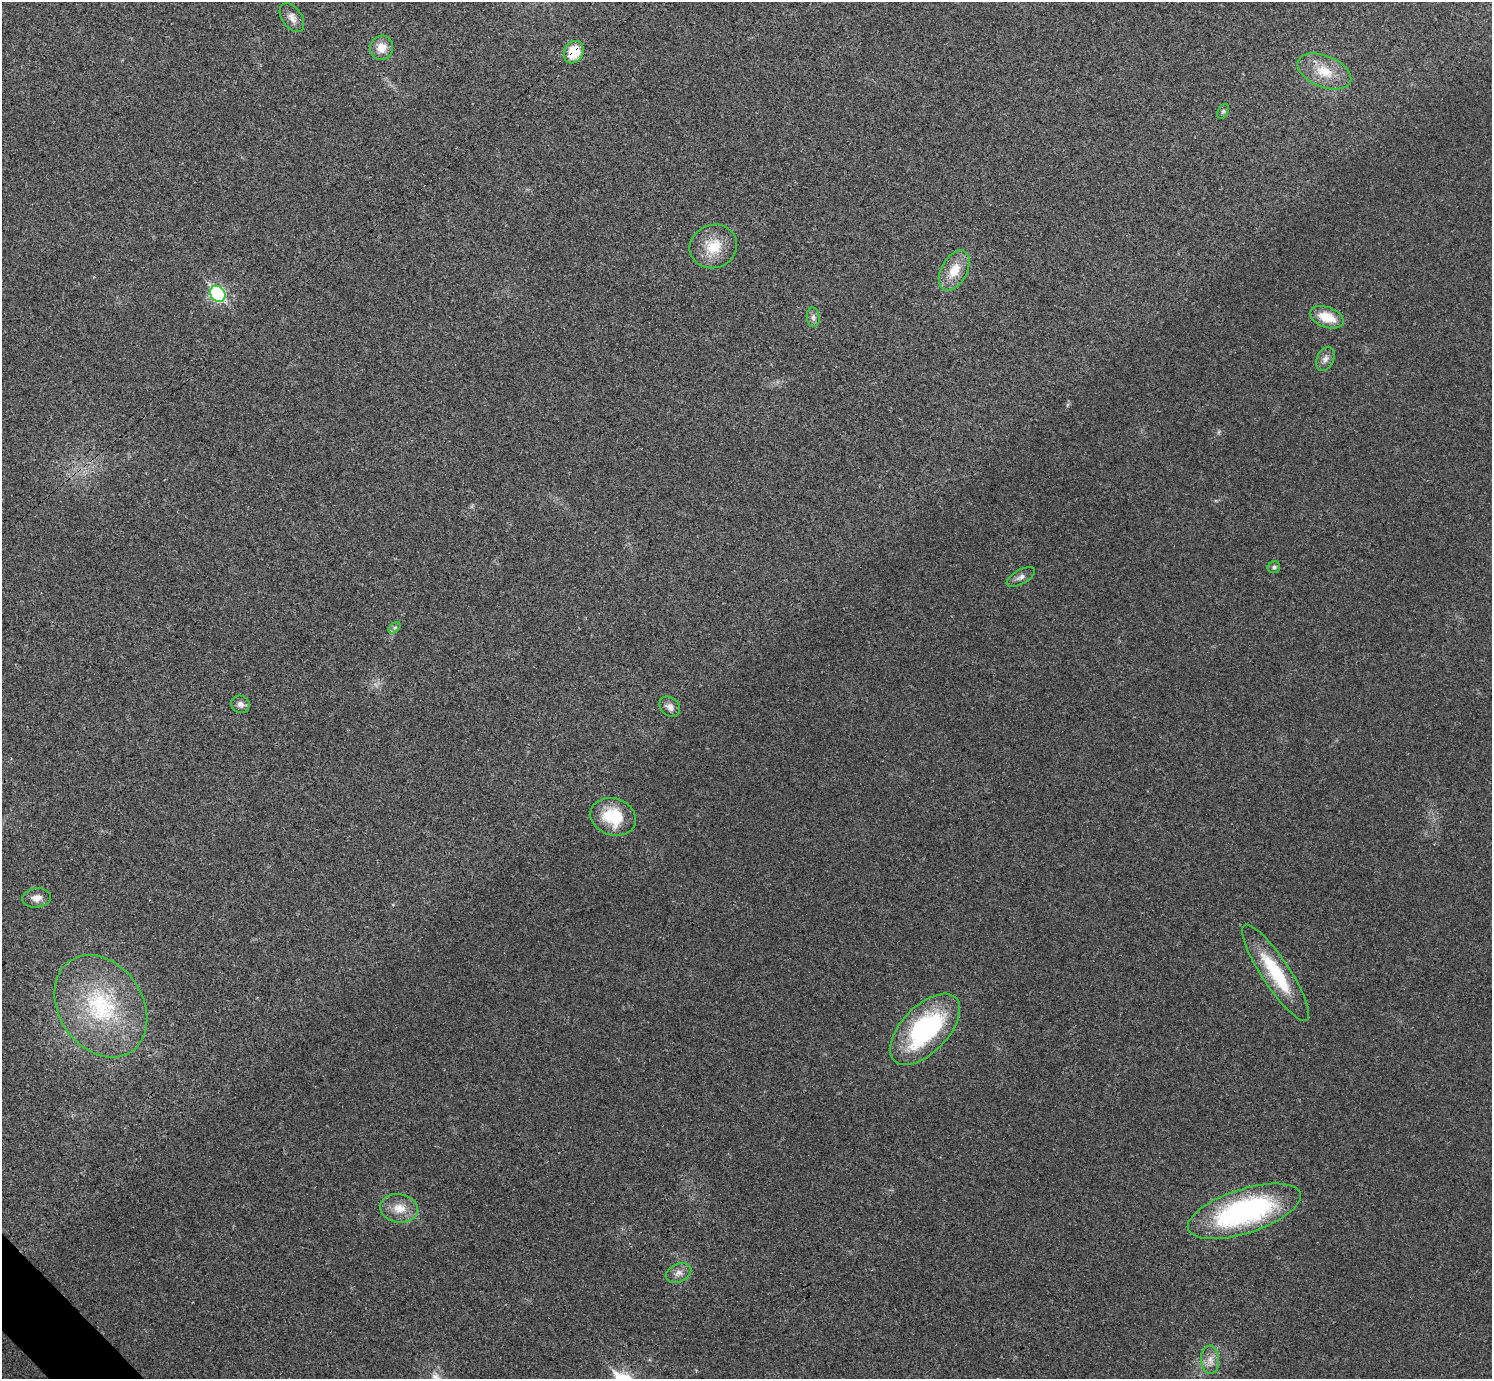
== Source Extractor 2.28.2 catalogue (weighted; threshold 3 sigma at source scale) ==
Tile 7 of 4 x 4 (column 3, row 2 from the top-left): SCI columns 2992-4481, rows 2920-4296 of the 5983 x 5981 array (HDU 1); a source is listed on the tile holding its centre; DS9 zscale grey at full resolution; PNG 1494 x 1381 px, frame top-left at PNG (2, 2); each listed source drawn as its Kron ellipse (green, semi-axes under 4 px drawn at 4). Shown black and unused: <1% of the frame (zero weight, under 3 of 4 exposures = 1% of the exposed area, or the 3 px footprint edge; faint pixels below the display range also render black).
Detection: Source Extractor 2.28.2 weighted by HDU 2 'WHT'; one run over the whole footprint, this tile lists its part. Background 0.029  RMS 0.0049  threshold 0.022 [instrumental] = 3 sigma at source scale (4.5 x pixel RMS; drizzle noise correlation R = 1.50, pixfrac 1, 0.05/0.05 arcsec/px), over >= 5 px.
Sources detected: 25; all 25 listed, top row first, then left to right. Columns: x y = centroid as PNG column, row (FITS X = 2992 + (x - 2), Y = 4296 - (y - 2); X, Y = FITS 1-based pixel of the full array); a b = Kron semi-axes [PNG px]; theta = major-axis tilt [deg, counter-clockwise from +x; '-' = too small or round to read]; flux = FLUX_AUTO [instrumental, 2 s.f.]
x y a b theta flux
292 18 16 9 -55 3.6
382 48 12 11 - 6.3
574 52 12 9 62 14
1324 71 28 15 -22 13
1223 111 8 5 63 0.9
713 246 24 21 21 14
954 270 22 12 61 10
218 294 8 7 - 83
813 317 10 6 -81 1.8
1327 317 17 10 -20 11
1325 359 13 8 65 2.7
1274 567 6 6 - 1
1021 577 16 7 30 2.5
395 628 7 4 45 1.1
240 704 9 8 - 2.2
670 707 11 9 -45 2.8
613 817 23 18 -17 20
37 898 14 9 7 3.8
1276 973 57 14 -57 30
101 1006 55 42 -56 58
925 1029 44 23 46 68
399 1208 19 14 -9 8.2
1244 1211 59 22 18 100
679 1273 13 9 26 3.1
1210 1360 14 9 -86 4.2
Overlapping masked pixels (flux is a lower limit): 1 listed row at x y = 574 52